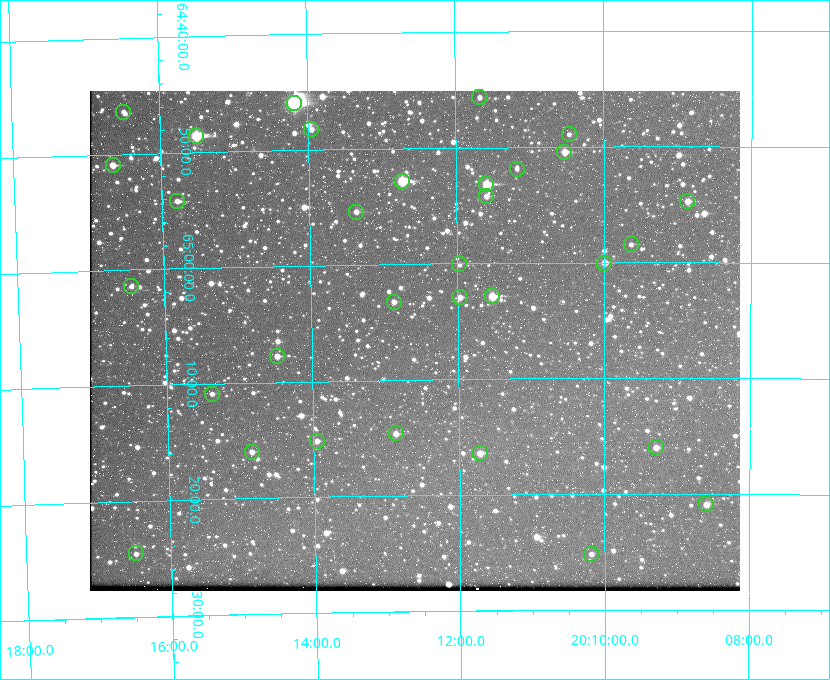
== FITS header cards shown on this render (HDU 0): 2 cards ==
NAXIS1  =                  650 / Width of table row in bytes
NAXIS2  =                  500 / Number of rows in table

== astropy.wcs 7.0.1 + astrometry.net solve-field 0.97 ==
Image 650 x 500 px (HDU 0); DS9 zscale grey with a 90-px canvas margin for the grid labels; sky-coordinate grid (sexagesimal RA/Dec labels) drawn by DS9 from the SOLVED WCS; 32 Tycho-2 reference stars matched to detected sources circled (green)
Header WCS: none
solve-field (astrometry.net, Tycho-2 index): SOLVED blind (the file carries no WCS)
Solved WCS: RA---TAN-SIP/DEC--TAN-SIP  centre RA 20:12:36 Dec +65:07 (303.15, +65.11 deg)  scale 5.18 arcsec/px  FOV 56.2' x 43.2'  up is -179 deg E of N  parity flipped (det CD > 0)
(file carries no celestial WCS; the grid is the blind solution)
Tycho-2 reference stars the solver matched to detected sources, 32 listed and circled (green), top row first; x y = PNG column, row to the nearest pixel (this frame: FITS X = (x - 90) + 1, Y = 500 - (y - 91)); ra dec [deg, ICRS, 3 dp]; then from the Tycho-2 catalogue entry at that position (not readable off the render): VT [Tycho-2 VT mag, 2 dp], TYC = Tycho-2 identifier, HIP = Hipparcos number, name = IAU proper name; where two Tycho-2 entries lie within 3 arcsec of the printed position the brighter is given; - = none
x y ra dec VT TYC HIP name
479 97 302.919 +64.761 11.77 4240-64-1 - -
294 103 303.544 +64.765 7.36 4240-620-1 99731 -
123 112 304.122 +64.773 12.06 4240-1113-1 - -
311 129 303.488 +64.804 11.29 4240-68-1 - -
569 134 302.617 +64.815 11.97 4240-238-1 - -
196 136 303.878 +64.810 8.93 4240-794-1 - -
564 152 302.633 +64.841 10.69 4240-985-1 - -
113 165 304.164 +64.849 10.65 4240-315-1 - -
517 169 302.794 +64.865 12.51 4240-904-1 - -
402 181 303.184 +64.880 9.02 4240-488-1 - -
486 184 302.897 +64.886 9.40 4240-717-1 - -
486 196 302.899 +64.904 11.91 4240-435-1 - -
177 201 303.948 +64.903 11.68 4240-549-1 - -
687 201 302.216 +64.912 11.03 4240-1279-1 - -
356 212 303.341 +64.923 11.58 4240-148-1 - -
631 244 302.408 +64.974 11.97 4240-686-1 - -
604 263 302.498 +65.000 11.22 4240-149-1 - -
459 264 302.992 +65.001 11.85 4240-479-1 - -
131 286 304.112 +65.024 12.29 4240-364-1 - -
492 296 302.882 +65.048 10.25 4240-98-1 - -
460 297 302.992 +65.048 11.44 4240-88-1 - -
394 302 303.217 +65.054 11.98 4240-166-1 - -
277 356 303.620 +65.129 11.18 4240-34-1 - -
212 394 303.846 +65.181 11.99 4240-1077-1 - -
396 433 303.217 +65.244 11.17 4240-236-1 - -
317 441 303.488 +65.252 12.13 4240-1343-1 - -
656 447 302.323 +65.266 11.19 4240-188-1 - -
252 452 303.713 +65.266 11.45 4240-564-1 - -
480 453 302.928 +65.273 10.74 4240-760-1 - -
706 504 302.149 +65.348 11.48 4240-952-1 - -
136 553 304.121 +65.408 11.90 4240-305-1 - -
591 554 302.546 +65.419 11.91 4240-28-1 - -